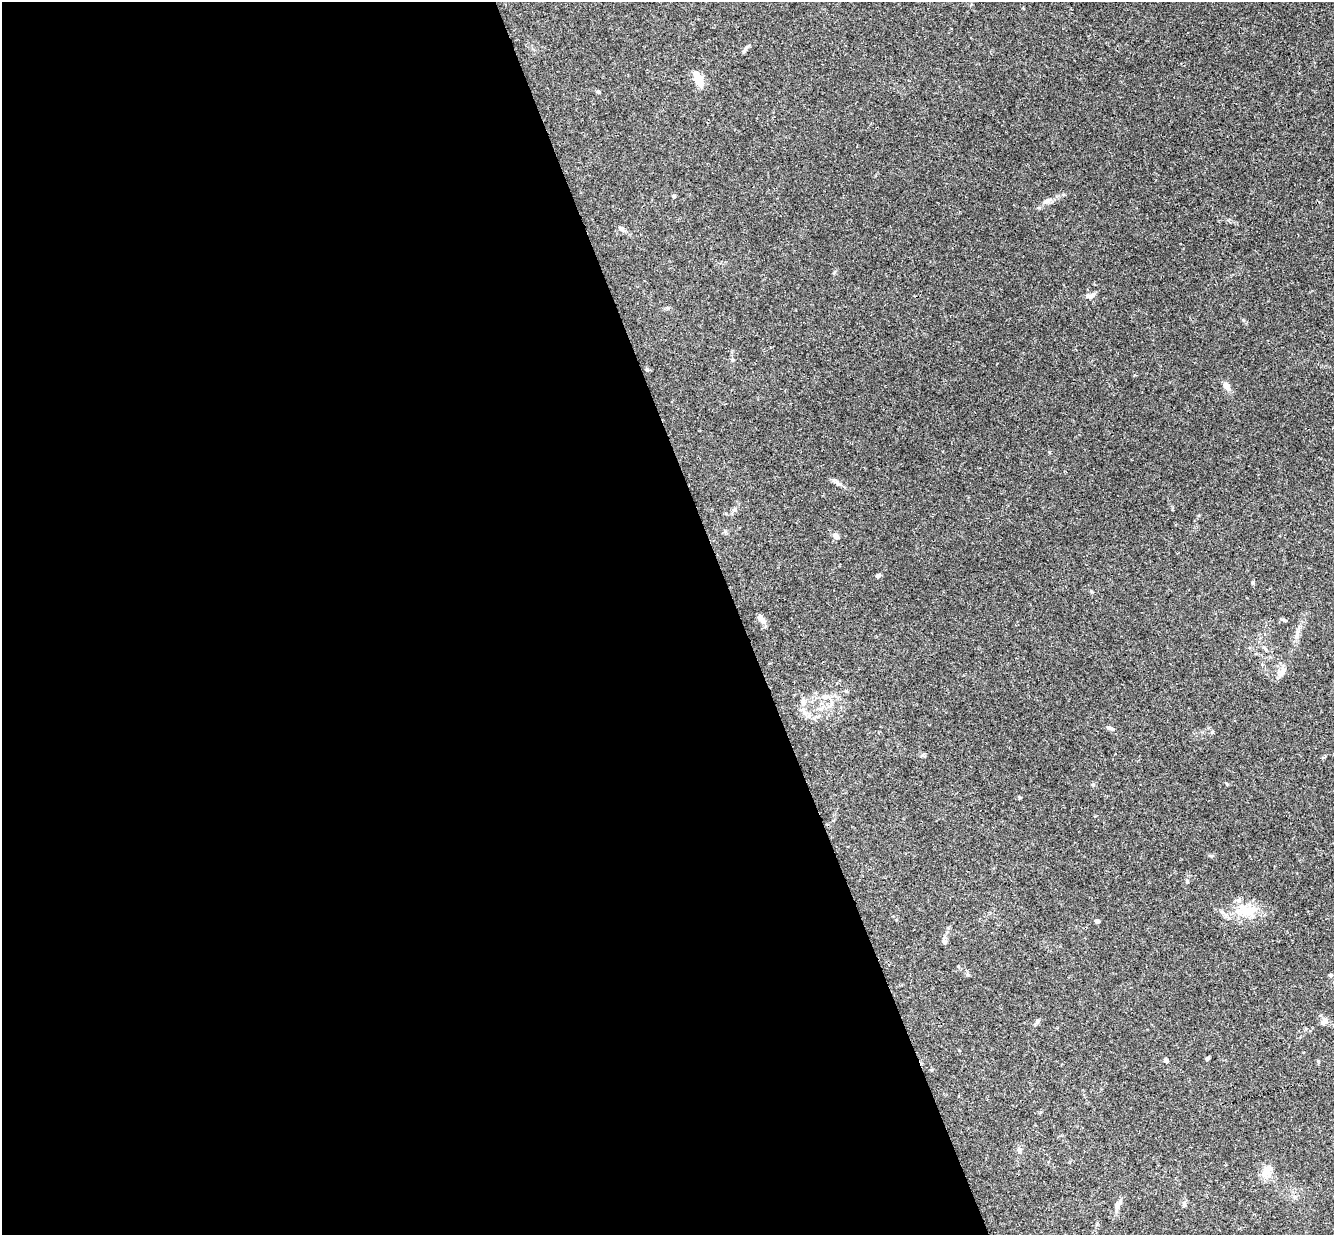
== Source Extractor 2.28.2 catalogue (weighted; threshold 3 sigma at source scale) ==
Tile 9 of 4 x 4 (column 1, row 3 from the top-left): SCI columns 57-1388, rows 1525-2757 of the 5440 x 5389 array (HDU 1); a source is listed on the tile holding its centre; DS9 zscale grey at full resolution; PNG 1336 x 1237 px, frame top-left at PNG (2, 2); no overlay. Shown black and unused: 55% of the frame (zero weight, under 3 of 4 exposures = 6% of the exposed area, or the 3 px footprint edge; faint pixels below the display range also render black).
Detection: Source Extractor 2.28.2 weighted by HDU 2 'WHT'; one run over the whole footprint, this tile lists its part. Background 0.0253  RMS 0.0024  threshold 0.0108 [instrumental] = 3 sigma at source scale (4.5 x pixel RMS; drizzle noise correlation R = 1.50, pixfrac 1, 0.05/0.05 arcsec/px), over >= 5 px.
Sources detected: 31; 1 inside a brighter listed object's ellipse — not listed separately; the other 30 listed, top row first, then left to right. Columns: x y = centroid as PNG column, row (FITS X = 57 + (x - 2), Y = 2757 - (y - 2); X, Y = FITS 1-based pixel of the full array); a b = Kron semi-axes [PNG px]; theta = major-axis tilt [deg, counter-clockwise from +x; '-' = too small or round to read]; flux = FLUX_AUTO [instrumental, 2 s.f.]
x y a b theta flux
746 47 9 5 56 0.55
699 79 20 8 -68 2.8
599 92 5 4 - 0.34
674 196 5 5 - 0.3
1046 201 9 5 27 0.69
621 228 9 6 -22 0.67
1090 296 12 7 12 1.1
1227 386 12 7 -53 1.1
838 483 11 5 -27 0.79
734 510 7 7 - 0.53
836 536 8 6 -33 0.95
878 576 6 4 34 0.51
1253 583 4 4 - 0.33
761 618 13 6 -52 1.3
1284 620 7 3 -36 0.31
1281 673 14 7 65 1.2
803 701 9 7 76 1
804 712 9 6 -53 0.9
1109 728 10 5 -16 0.58
1187 881 5 5 - 0.27
1245 911 23 14 -44 4.7
1097 921 5 4 - 0.56
944 942 7 6 - 0.58
1331 975 4 4 - 0.46
1324 1022 8 7 - 0.82
1207 1058 5 3 - 0.36
1166 1060 5 4 - 0.66
1019 1150 10 6 78 0.71
1267 1171 17 9 48 2.5
1117 1206 9 6 83 1.1
Unlisted compact peaks at least as high as the median listed source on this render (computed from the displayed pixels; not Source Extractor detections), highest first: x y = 1243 320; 1093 785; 922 755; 1019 797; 1184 1203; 1211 856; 1172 509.